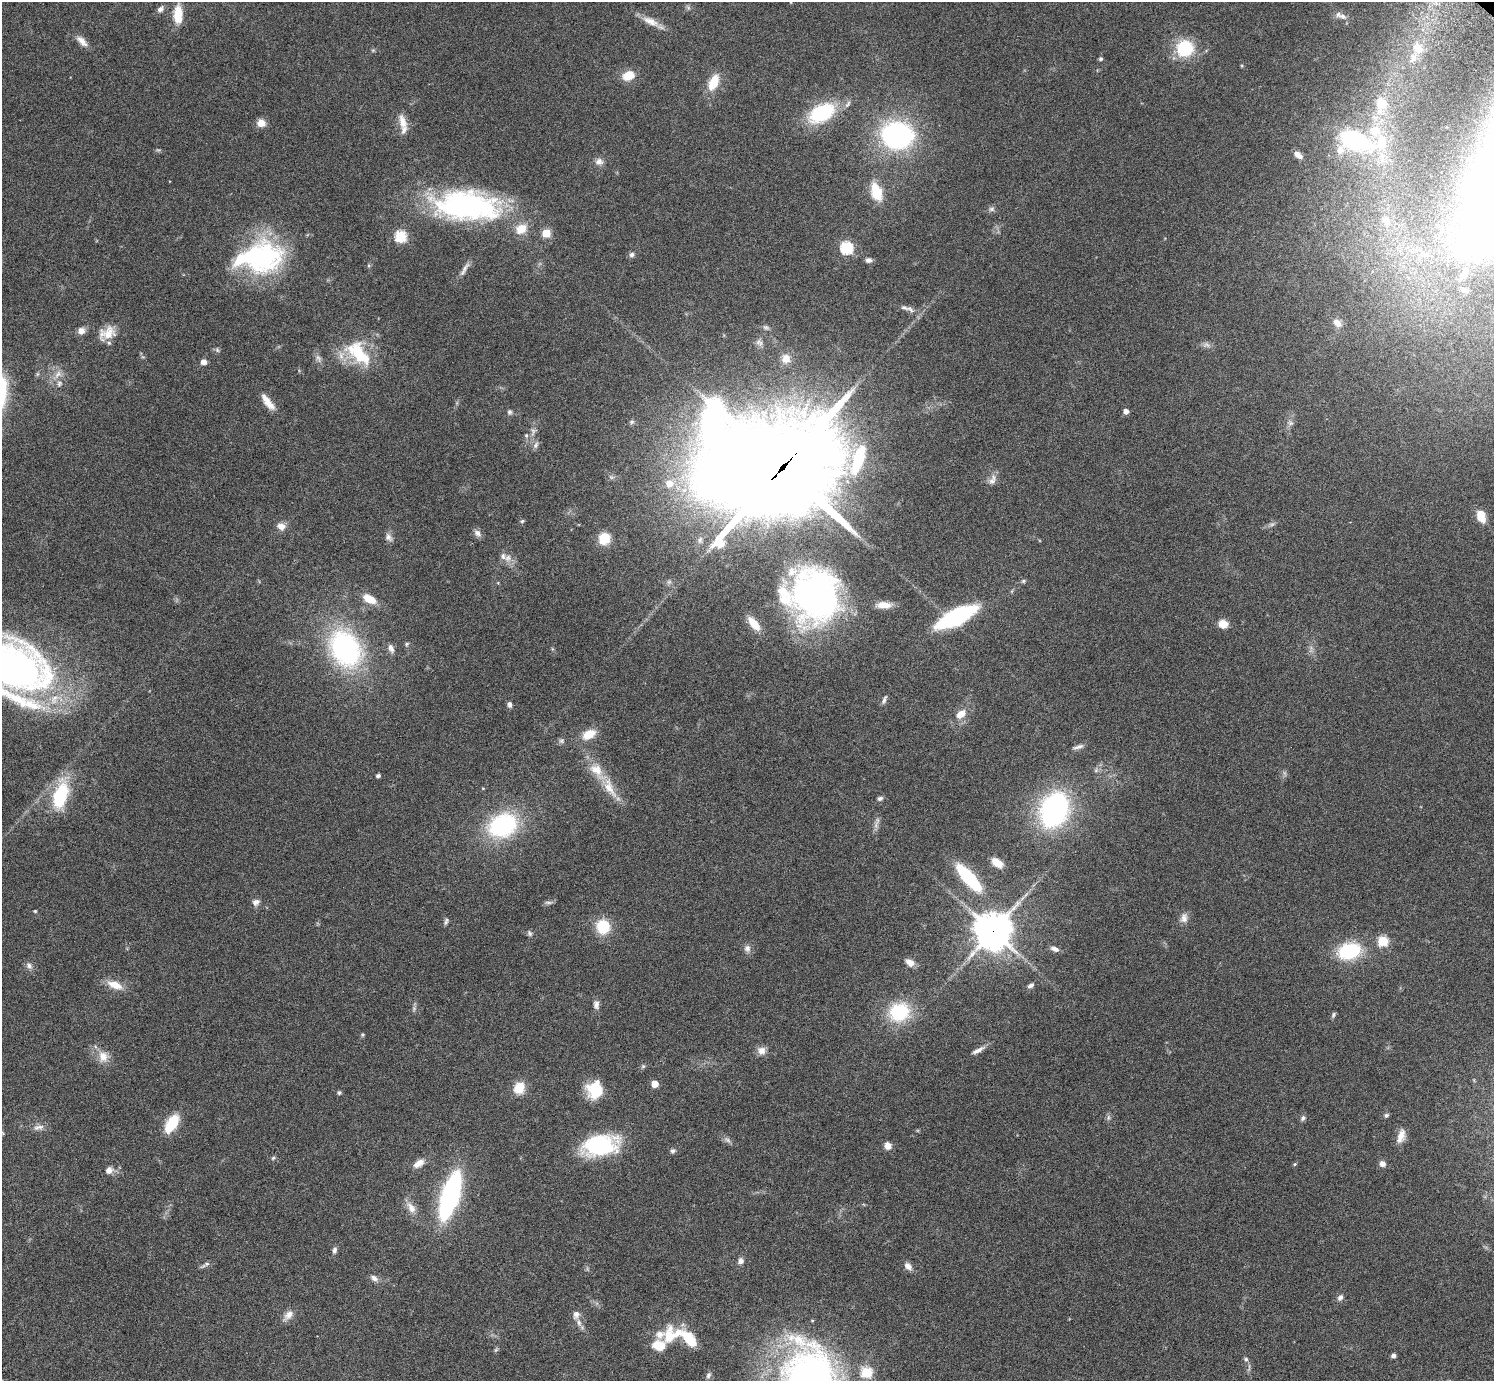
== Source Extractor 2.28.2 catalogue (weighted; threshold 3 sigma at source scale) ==
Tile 7 of 4 x 4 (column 3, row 2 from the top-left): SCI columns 3032-4523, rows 3105-4483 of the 6059 x 6069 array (HDU 1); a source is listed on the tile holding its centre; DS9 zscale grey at full resolution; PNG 1496 x 1383 px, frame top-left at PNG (2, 2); no overlay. Shown black and unused: <1% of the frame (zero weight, under 3 of 6 exposures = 3% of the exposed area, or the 3 px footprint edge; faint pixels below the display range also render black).
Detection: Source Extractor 2.28.2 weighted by HDU 2 'WHT'; one run over the whole footprint, this tile lists its part. Background 0.0834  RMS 0.0047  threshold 0.0191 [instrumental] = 3 sigma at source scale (4.09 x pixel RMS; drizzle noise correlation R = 1.36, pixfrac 0.8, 0.05/0.05 arcsec/px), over >= 5 px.
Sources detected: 173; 3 too faint to see at this stretch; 3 inside a brighter object's white glare — not listed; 14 inside a brighter listed object's ellipse — not listed separately; the other 153 listed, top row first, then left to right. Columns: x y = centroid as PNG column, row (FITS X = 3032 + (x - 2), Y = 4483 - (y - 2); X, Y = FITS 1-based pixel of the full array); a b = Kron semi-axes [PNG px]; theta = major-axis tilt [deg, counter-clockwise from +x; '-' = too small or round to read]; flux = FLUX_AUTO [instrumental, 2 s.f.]
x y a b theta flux
160 9 10 7 44 1.6
178 14 21 10 89 8.4
1343 16 11 7 -14 2.1
650 21 24 9 -26 4.9
82 41 18 8 -45 3.2
1185 48 14 14 - 23
1418 48 17 12 -67 6.6
373 50 6 4 18 0.54
1100 59 5 4 - 0.68
628 76 13 9 21 7
713 82 17 9 67 9.9
1381 105 32 18 84 16
822 113 25 15 29 34
403 122 22 10 -76 4.9
261 123 10 9 - 3.4
896 135 21 20 - 86
1356 140 43 22 -23 45
1297 154 7 6 - 1.8
599 162 11 9 0 2.3
876 192 21 12 -72 12
467 205 71 31 -5 100
991 209 8 6 1 1.2
1386 220 17 10 -62 4.7
546 233 5 5 - 14
400 236 6 6 - 38
846 248 6 6 - 48
632 255 7 6 - 1.3
260 257 56 35 7 66
869 260 7 5 0 1.7
464 269 24 5 60 2.4
1464 274 20 10 52 5.5
1464 290 12 6 -25 1.8
910 309 14 7 -32 2.1
1337 323 13 8 -43 2.7
766 327 10 6 -25 1.1
81 331 8 8 - 2.6
107 333 22 15 22 7.1
759 342 11 6 -21 1.5
1206 345 11 6 -16 1.6
217 350 7 5 -68 0.8
358 353 39 20 -47 22
318 358 12 7 -63 1.8
786 359 11 10 - 3.7
204 362 6 6 - 2.2
58 374 13 7 50 3.1
59 383 9 7 72 1.6
268 402 23 8 -54 5.3
1126 411 4 4 - 3
509 412 7 6 - 1
632 422 7 5 21 0.8
1290 423 8 6 -1 1.3
533 431 13 7 83 2.5
536 445 10 6 62 1.5
858 460 45 16 71 26
782 468 40 29 45 8500
723 471 109 41 -84 580
992 481 11 9 43 2.2
669 483 9 8 - 4.7
1481 516 14 9 -71 6.2
522 521 6 4 23 0.65
281 526 10 8 -21 3.2
477 533 12 8 -46 1.9
388 537 13 8 -58 2
604 539 12 11 - 9.1
508 558 10 8 56 2.5
1023 581 6 5 - 0.77
816 595 54 46 -83 150
369 599 16 9 -27 6.9
884 605 19 8 -1 4.8
956 617 35 12 26 59
754 624 17 8 -51 7.8
1223 624 8 7 - 5.6
406 644 6 5 - 0.62
345 648 37 27 -59 76
391 648 11 7 -65 2
11 667 74 47 -35 250
884 700 11 4 67 1.2
509 704 7 5 -79 1.3
961 714 11 7 37 5.6
589 734 15 9 26 6.9
561 741 7 5 -44 0.89
1078 747 15 5 15 1.7
597 770 29 14 -51 9.6
1096 770 8 5 46 0.99
378 776 4 4 - 1.2
60 795 33 15 74 26
880 798 7 5 16 1.2
1054 809 36 26 67 76
877 820 12 4 82 1.6
503 825 26 20 23 52
997 863 14 8 -37 4.5
969 878 22 14 -81 12
256 902 10 8 21 2.1
548 902 12 4 3 1
35 911 3 3 - 0.44
1184 918 13 9 78 2.7
446 921 10 5 68 0.97
603 927 11 10 - 18
993 931 12 12 - 900
529 933 8 6 -59 0.95
1383 941 6 5 - 26
747 948 10 8 -70 1.9
1055 949 11 6 -20 2
1349 951 22 15 15 28
910 962 11 7 -33 2.8
29 966 10 7 -46 1.7
115 985 21 10 -21 5.7
1030 985 8 5 25 1.4
596 1004 11 8 -87 2
414 1008 7 6 - 1
899 1012 20 17 21 27
1333 1015 8 5 69 0.78
362 1035 5 4 - 0.58
978 1050 18 5 29 2.4
761 1051 11 10 - 3
103 1056 16 13 -76 5
643 1066 6 5 - 0.7
655 1084 5 5 - 7.5
519 1088 11 9 59 9.1
595 1090 17 15 86 16
339 1093 5 5 - 0.75
1386 1115 7 5 19 0.87
1108 1117 9 4 82 0.92
1303 1118 8 6 64 1.1
172 1123 21 10 59 14
38 1127 17 7 11 2.4
1401 1136 17 9 74 4.3
600 1145 34 20 9 43
888 1146 7 7 - 3.1
673 1151 7 6 - 0.96
273 1158 6 5 - 0.7
419 1163 15 8 34 3.6
1295 1164 5 4 - 0.5
1382 1164 8 7 - 2
109 1170 9 8 - 2.6
450 1196 34 12 72 110
411 1208 18 9 -56 4.1
334 1250 9 5 73 1.3
740 1261 7 7 - 1.8
207 1264 9 5 26 1.2
908 1266 11 7 -44 2.3
374 1278 11 7 -30 2
1340 1297 9 6 54 1.5
288 1315 16 9 45 3.2
576 1315 11 8 82 2.2
659 1334 13 11 14 3.5
687 1338 33 11 -37 15
659 1346 13 10 2 8.7
496 1350 6 5 - 0.64
1393 1356 5 5 - 1.3
1246 1359 6 5 - 0.8
866 1372 6 6 - 32
708 1375 10 6 70 1.2
Overlapping masked pixels (flux is a lower limit): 2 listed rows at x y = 782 468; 993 931
Isophote crosses this tile's border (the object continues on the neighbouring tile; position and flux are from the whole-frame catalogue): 1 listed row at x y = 11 667